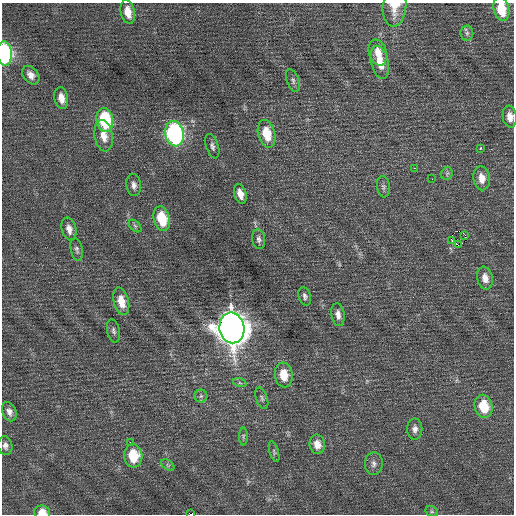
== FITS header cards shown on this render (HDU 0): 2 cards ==
NAXIS1  =                  512 / Axis length
NAXIS2  =                  512 / Axis length

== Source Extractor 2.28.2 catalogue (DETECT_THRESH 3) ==
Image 512 x 512 px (HDU 0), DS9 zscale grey, 1 PNG px = 1 image px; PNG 516 x 516 px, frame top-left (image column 1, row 512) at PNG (2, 3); each listed source drawn as its Kron ellipse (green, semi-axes under 4 px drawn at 4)
Background 0.204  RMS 0.74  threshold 2.22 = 3 sigma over >= 5 px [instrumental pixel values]
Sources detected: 56; all 56 listed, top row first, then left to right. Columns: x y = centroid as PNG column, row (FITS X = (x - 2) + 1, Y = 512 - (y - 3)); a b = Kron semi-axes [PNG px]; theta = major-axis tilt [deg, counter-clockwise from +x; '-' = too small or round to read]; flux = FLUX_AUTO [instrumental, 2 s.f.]
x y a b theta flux
394 6 20 12 85 910
501 9 12 7 -77 1400
128 12 12 7 -77 660
467 33 8 6 89 140
378 53 13 8 -71 590
5 54 12 7 -84 7100
380 62 17 8 -76 850
31 75 10 7 -50 300
293 80 12 6 -70 170
61 98 11 6 -79 460
510 117 11 7 -81 410
105 120 12 8 -79 4000
174 134 12 9 -77 11000
267 134 14 8 -75 1300
104 136 15 9 -81 620
212 146 12 6 -72 180
480 149 3 2 - 170
414 168 2 2 - 380
447 174 6 5 - 94
482 178 12 8 -81 490
432 179 2 2 - 34
134 185 11 7 -80 230
383 187 11 6 -81 150
240 194 10 6 -73 420
162 219 12 8 -75 1700
135 226 7 4 -45 100
69 229 11 7 -77 340
465 235 3 2 - 430
259 239 10 6 -81 180
452 240 3 2 - 140
458 245 3 2 - 3400
77 249 12 6 -78 150
485 278 11 7 -77 410
305 296 9 6 -73 160
121 301 14 7 -76 810
338 315 12 6 -81 300
232 328 15 12 -79 84000
113 331 12 6 -78 150
284 375 12 9 -82 1000
240 383 7 4 -18 89
201 396 6 6 - 120
262 398 11 5 -71 140
484 406 11 9 -77 1600
9 412 10 7 -67 260
415 429 10 7 90 240
243 436 9 4 90 94
130 442 3 2 - 140
317 444 10 7 -82 480
5 446 9 7 -77 210
274 452 11 4 -73 99
133 456 12 9 -85 1600
374 464 11 9 88 250
168 465 7 4 -35 85
432 511 6 5 - 79
42 512 8 6 -10 590
191 514 3 2 - 1000
At the frame edge (FLAGS 8, measured only in part): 6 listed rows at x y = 394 6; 501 9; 5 54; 510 117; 42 512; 191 514